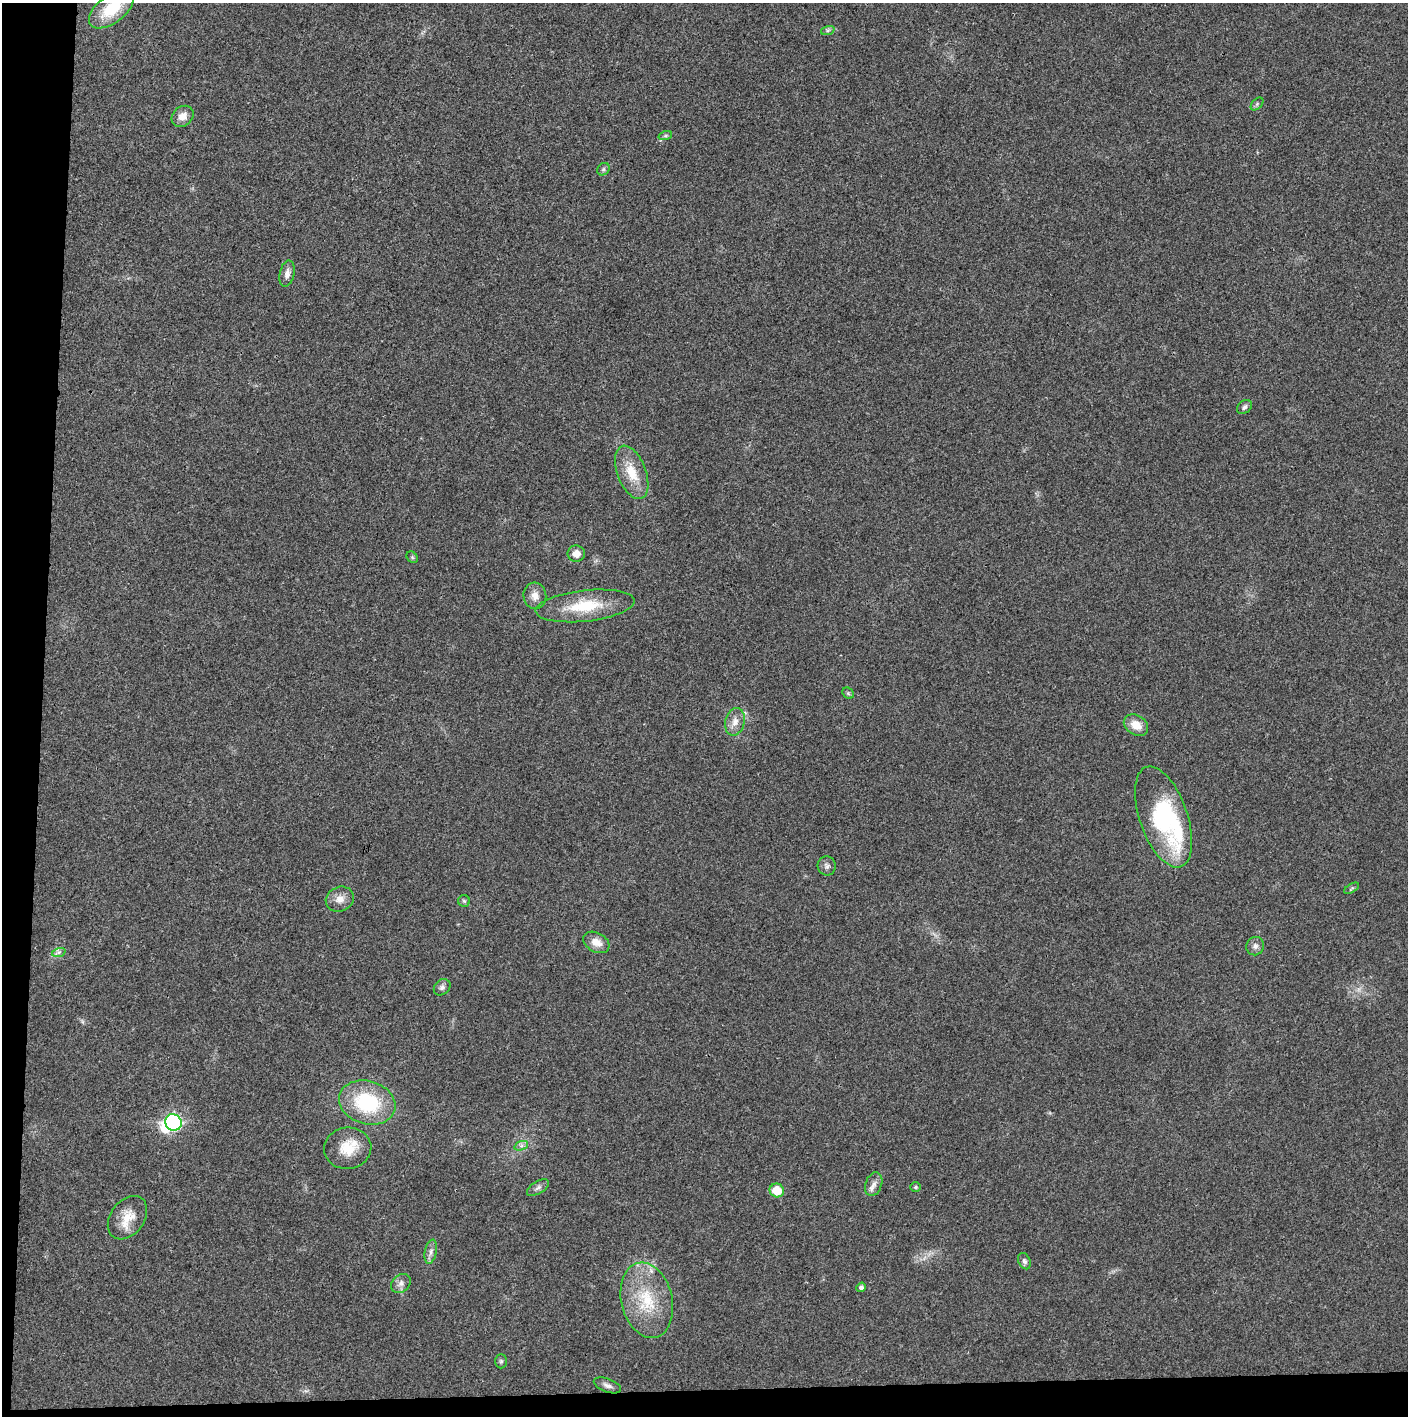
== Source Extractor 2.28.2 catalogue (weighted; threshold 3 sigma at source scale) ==
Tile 7 of 3 x 3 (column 1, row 3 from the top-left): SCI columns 1-1406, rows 1-1414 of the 4221 x 4243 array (HDU 1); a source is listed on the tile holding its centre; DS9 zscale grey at full resolution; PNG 1410 x 1418 px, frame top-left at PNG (2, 3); each listed source drawn as its Kron ellipse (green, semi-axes under 4 px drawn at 4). Shown black and unused: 5% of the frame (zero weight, under 3 of 4 exposures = <1% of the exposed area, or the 3 px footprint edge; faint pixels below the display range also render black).
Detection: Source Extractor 2.28.2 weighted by HDU 2 'WHT'; one run over the whole footprint, this tile lists its part. Background 0.021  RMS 0.0042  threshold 0.0188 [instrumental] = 3 sigma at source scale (4.5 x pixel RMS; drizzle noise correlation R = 1.50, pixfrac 1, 0.05/0.05 arcsec/px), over >= 5 px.
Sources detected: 44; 2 inside a brighter object's white glare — neither listed nor drawn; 1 inside a brighter listed object's ellipse — not listed separately; the other 41 listed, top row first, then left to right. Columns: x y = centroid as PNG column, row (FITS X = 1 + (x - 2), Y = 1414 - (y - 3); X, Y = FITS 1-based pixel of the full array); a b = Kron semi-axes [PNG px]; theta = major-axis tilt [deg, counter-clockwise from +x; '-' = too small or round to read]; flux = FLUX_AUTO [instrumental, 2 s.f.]
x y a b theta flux
111 9 26 13 37 16
828 30 7 4 18 0.8
1257 104 7 4 46 0.83
183 116 12 9 38 3.7
665 136 7 4 18 0.87
603 169 7 5 46 0.86
287 274 13 7 78 2.5
1244 407 8 6 40 1.2
632 472 28 14 -69 11
576 554 8 8 - 3.4
412 557 6 5 - 0.7
535 596 13 11 -84 3.7
585 606 50 15 6 19
848 693 6 5 - 0.63
735 722 14 9 76 3.7
1136 725 13 9 -34 5.5
1164 817 53 24 -71 51
827 866 9 9 - 1.6
1352 888 8 4 31 0.68
340 899 14 12 23 3.9
464 901 6 6 - 0.8
596 942 14 9 -30 4.1
1255 946 9 8 - 1.8
59 952 7 4 18 0.93
442 987 9 7 43 1.5
367 1103 29 21 -16 32
173 1122 8 8 - 77
521 1146 7 4 19 1.1
348 1148 23 20 7 11
874 1184 12 8 70 2.4
915 1187 5 5 - 0.61
538 1188 12 6 30 1.6
777 1190 7 6 - 9.1
127 1218 24 17 53 8.3
431 1252 12 6 79 1.9
1024 1261 8 6 -64 1.1
401 1283 11 8 41 2.2
861 1287 5 4 - 1.2
647 1300 38 25 -76 22
501 1361 7 6 - 0.8
607 1385 14 6 -21 1.9
Isophote crosses this tile's border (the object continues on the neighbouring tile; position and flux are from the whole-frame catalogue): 1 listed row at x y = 111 9